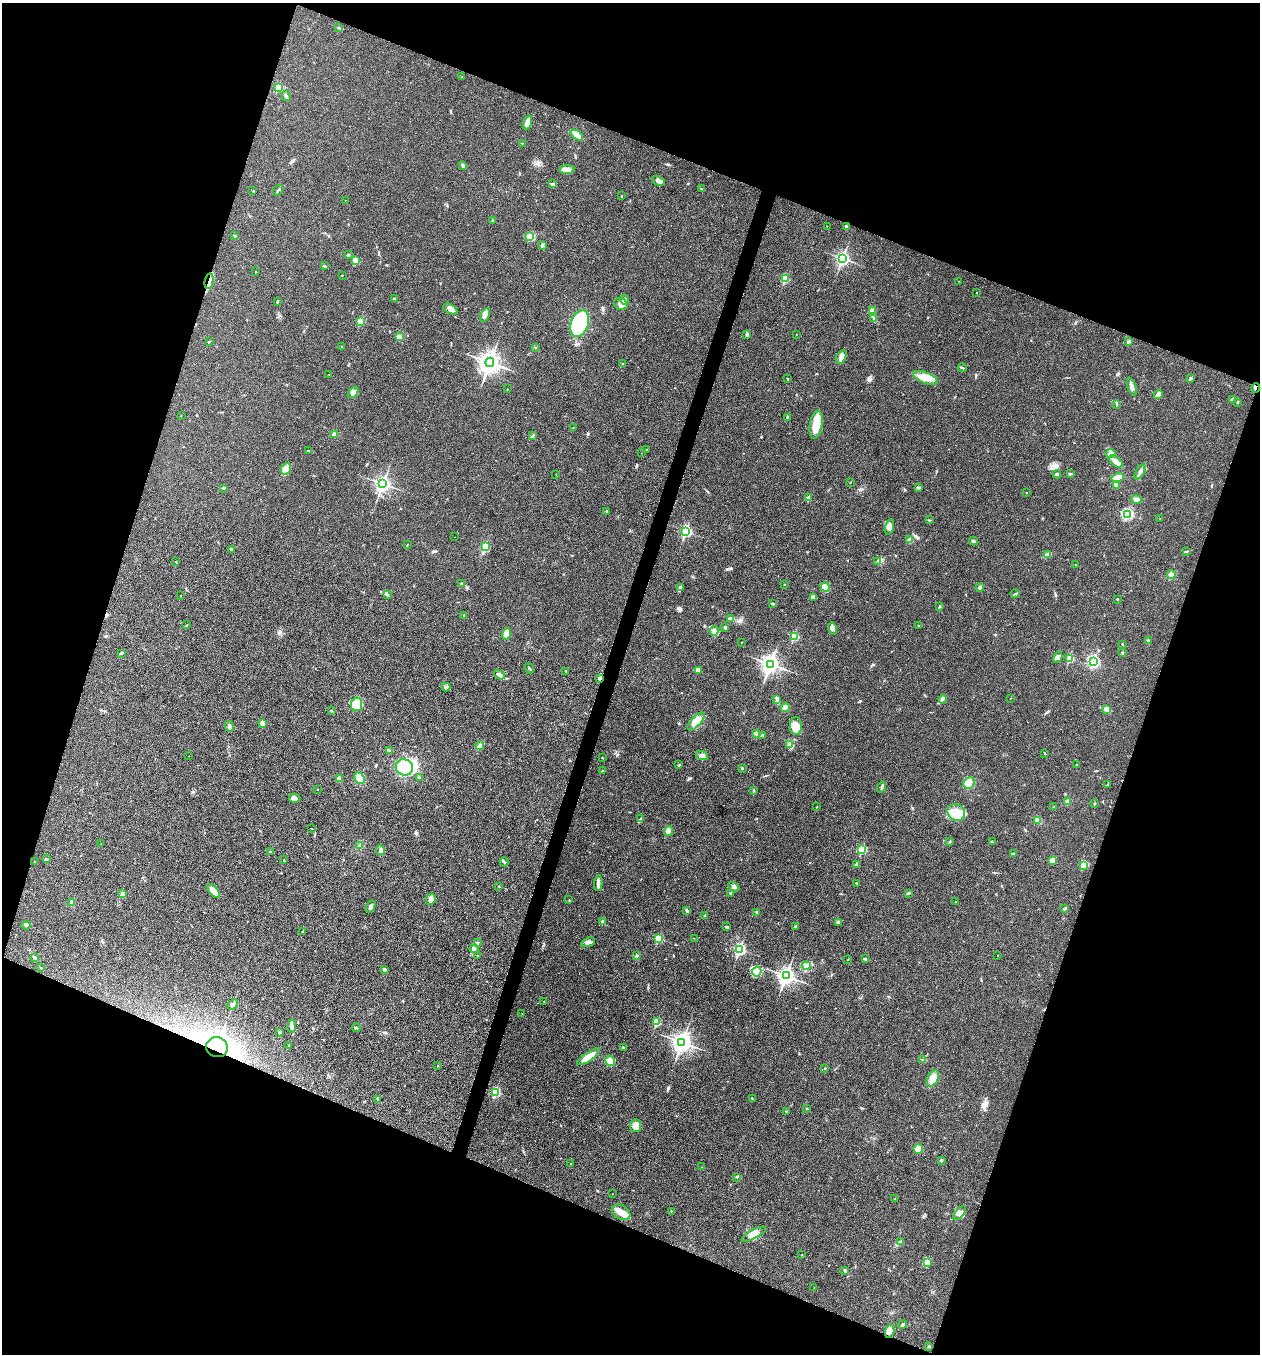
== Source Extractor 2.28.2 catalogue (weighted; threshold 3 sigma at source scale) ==
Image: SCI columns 267-5295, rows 3-5410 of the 5430 x 5417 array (HDU 1 of 3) = the unmasked area's bounding box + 8 px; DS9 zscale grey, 4 x 4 block average (1 PNG px = mean of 4 x 4 image px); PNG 1262 x 1356 px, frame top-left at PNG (2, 3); each listed source drawn as its Kron ellipse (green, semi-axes under 4 px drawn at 4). Shown black and unused: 40% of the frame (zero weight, under 3 of 4 exposures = <1% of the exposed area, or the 3 px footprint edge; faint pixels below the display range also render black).
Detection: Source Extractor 2.28.2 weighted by HDU 2 'WHT'. Background 0.0205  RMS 0.0057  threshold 0.0256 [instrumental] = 3 sigma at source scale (4.5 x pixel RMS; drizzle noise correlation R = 1.50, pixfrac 1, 0.05/0.05 arcsec/px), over >= 5 px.
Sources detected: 299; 2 inside a brighter object's white glare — neither listed nor drawn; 5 coinciding with a brighter row at this scale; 8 inside a brighter listed object's ellipse — not listed separately; the other 284 listed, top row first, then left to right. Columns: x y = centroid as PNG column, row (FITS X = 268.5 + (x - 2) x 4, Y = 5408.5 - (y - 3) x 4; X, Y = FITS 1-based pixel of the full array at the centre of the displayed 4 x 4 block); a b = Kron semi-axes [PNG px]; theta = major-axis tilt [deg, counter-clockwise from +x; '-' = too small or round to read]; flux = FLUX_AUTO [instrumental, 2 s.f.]
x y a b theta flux
339 28 4 2 - 2.4
462 77 2 2 - 1
278 87 2 2 - 120
286 96 5 2 - 4.9
527 122 7 3 69 31
577 135 7 3 -37 30
522 143 2 2 - 0.88
463 165 2 2 - 3.2
567 169 7 4 3 17
658 181 7 3 -22 14
553 184 4 3 - 5.2
702 189 4 2 - 4
278 190 6 2 52 3.8
253 191 2 2 - 1.9
621 196 2 2 - 1.1
345 200 2 2 - 0.61
492 221 3 2 - 4
827 226 2 2 - 0.71
846 226 3 3 - 3.9
234 236 2 2 - 1.8
530 236 3 3 - 8.6
542 245 3 2 - 4.6
348 254 3 2 - 3.6
843 258 3 3 - 830
355 260 2 2 - 65
324 266 2 2 - 2.2
255 272 2 2 - 0.98
342 275 2 2 - 0.74
785 279 2 2 - 160
209 281 8 3 80 18
959 281 2 2 - 0.82
977 293 2 2 - 2
394 299 2 2 - 3.2
625 300 5 3 - 6.8
277 302 2 2 - 2.5
621 304 7 6 - 24
450 309 8 4 -31 20
872 311 2 2 - 59
485 315 7 4 61 20
874 318 2 2 - 1.6
360 321 2 2 - 97
580 323 14 8 71 320
796 334 2 2 - 0.87
747 335 4 3 - 4.1
399 337 4 3 - 14
209 342 2 2 - 2
1128 342 3 2 - 3.3
341 347 2 2 - 2
535 347 2 2 - 1.3
841 357 7 4 60 14
490 362 5 4 - 2100
622 364 3 2 - 1.9
962 368 4 2 - 3.3
329 375 2 2 - 1.5
925 378 13 5 -21 40
1190 378 3 3 - 3.6
787 379 2 2 - 2
1132 387 9 2 -71 11
1255 388 5 2 - 3.9
507 389 2 2 - 0.85
353 392 6 4 48 11
1158 395 5 3 - 18
1232 400 2 2 - 2.5
1237 402 2 2 - 1.9
1117 405 2 2 - 1.5
181 415 2 2 - 0.9
787 417 3 2 - 3.4
816 425 14 6 80 54
573 427 2 2 - 1.1
334 434 4 3 - 8.3
533 436 4 2 - 3.9
646 450 2 2 - 1.4
309 451 3 2 - 2.2
641 453 2 2 - 0.74
1111 453 5 2 - 7.8
1116 462 8 4 -38 15
286 469 6 4 59 24
1140 472 8 3 61 12
1057 474 4 2 - 4.9
1070 474 3 2 - 4.2
556 475 2 2 - 0.51
1118 477 6 3 15 24
850 482 2 2 - 1.2
383 484 3 3 - 990
1116 485 4 2 - 12
223 488 3 2 - 3.2
919 488 3 2 - 4.1
1026 492 2 2 - 1.6
809 498 2 2 - 44
1137 499 5 3 - 8.8
606 511 2 2 - 2.8
1127 514 4 2 - 100
1160 518 2 2 - 0.66
929 520 3 2 - 2
889 527 8 4 73 14
686 531 3 2 - 430
455 537 2 2 - 0.83
910 540 4 3 - 23
973 541 4 2 - 4
407 544 2 2 - 0.87
485 547 2 2 - 250
231 549 4 2 - 1.9
1187 551 3 2 - 1.4
1047 555 4 2 - 17
878 561 2 2 - 1.4
176 562 2 2 - 1.3
1076 565 2 2 - 1.8
1171 574 4 4 - 8.6
461 584 2 2 - 15
784 584 2 2 - 1.2
825 587 5 4 - 13
680 588 4 2 - 5.3
980 588 4 3 - 5.1
1015 594 4 2 - 4
387 595 3 3 - 4.2
181 596 2 2 - 1.6
813 597 3 2 - 4.9
1117 599 2 2 - 2.5
772 604 2 2 - 2.1
940 606 2 2 - 1.4
464 616 3 2 - 2
731 619 3 3 - 7
187 625 2 2 - 1.2
919 626 2 2 - 1.2
725 627 3 2 - 6
833 628 6 4 -71 15
714 631 4 3 - 9.5
506 634 5 3 - 26
794 636 2 2 - 180
1148 641 3 2 - 4
742 642 2 2 - 0.85
1122 644 2 2 - 2.9
121 653 4 2 - 3
1123 653 2 2 - 1.5
1058 657 6 3 64 8.8
1070 658 2 2 - 120
1093 661 3 3 - 190
770 664 4 3 - 1400
529 668 5 2 - 3.6
698 670 4 3 - 18
566 671 2 2 - 1.5
499 674 6 3 -32 7.7
600 678 2 2 - 28
446 687 4 2 - 4.1
1011 698 2 2 - 1.3
777 699 4 3 - 5.5
943 699 4 2 - 4.9
357 704 7 5 79 61
785 708 4 3 - 15
1107 709 4 3 - 18
331 710 2 2 - 1.4
696 721 11 4 46 31
262 723 4 3 - 10
229 726 5 3 - 6.5
796 726 9 6 -87 27
757 734 2 2 - 1.2
762 735 3 2 - 2.5
790 745 3 2 - 3.6
480 746 4 4 - 9
390 751 2 2 - 1.4
1044 753 2 2 - 1.1
189 756 2 2 - 0.58
702 756 6 3 -19 12
602 758 2 2 - 1.4
679 765 3 2 - 2.7
1077 765 2 2 - 2
404 767 9 8 - 120
742 768 2 2 - 3.5
602 771 2 2 - 2.2
419 777 3 2 - 2.9
339 778 3 3 - 10
360 778 6 4 -48 31
969 783 6 5 - 39
1108 785 2 2 - 0.9
881 787 5 2 - 5.7
317 789 2 2 - 1.5
753 791 3 2 - 2.1
295 798 6 4 0 13
1067 802 3 3 - 8.2
1094 804 2 2 - 2.2
817 807 2 2 - 1
1054 807 2 2 - 2.1
956 812 9 8 - 40
640 819 2 2 - 2.8
1038 820 4 3 - 8.7
312 828 2 2 - 0.68
668 831 5 4 - 18
950 841 2 2 - 1.4
992 842 2 2 - 1.4
101 844 2 2 - 0.83
360 845 2 2 - 1.9
862 849 2 2 - 200
380 850 5 3 - 6.4
270 852 2 2 - 1.5
1013 853 3 2 - 2.2
47 859 2 2 - 1.6
284 860 3 2 - 1.4
1052 861 3 3 - 24
35 862 2 2 - 0.74
504 862 4 2 - 4.5
857 865 4 3 - 9.1
1084 865 3 2 - 78
598 883 8 3 85 11
857 883 3 2 - 2.4
499 886 2 2 - 2.1
734 887 6 3 -32 7.3
214 891 8 3 -53 35
122 893 3 3 - 5
909 893 4 2 - 3.9
730 894 3 2 - 4
431 899 6 4 61 12
569 900 2 2 - 1.4
956 901 2 2 - 1.5
72 902 4 2 - 13
371 907 7 2 58 12
1065 909 2 2 - 1.6
687 911 3 3 - 6
757 912 2 2 - 2.1
705 915 3 2 - 3.1
603 922 2 2 - 26
838 922 3 3 - 5.5
26 925 4 3 - 6.9
795 926 3 2 - 2.4
727 927 3 2 - 4
302 932 2 2 - 1.2
659 938 2 2 - 150
694 938 2 2 - 0.98
478 942 2 2 - 1.5
588 942 7 3 21 12
474 949 4 3 - 7.6
740 949 3 2 - 480
478 955 3 2 - 1.6
997 955 2 2 - 1.6
637 956 2 2 - 2.5
34 957 3 2 - 2.1
848 959 2 2 - 0.77
866 959 2 2 - 1.4
806 966 4 2 - 4
41 968 2 2 - 1.5
385 969 3 2 - 2.9
757 972 5 4 - 15
786 976 4 3 - 1300
544 1002 2 2 - 1.8
233 1005 6 3 42 9.6
522 1014 2 2 - 1
657 1022 2 2 - 140
292 1026 6 3 82 8
356 1028 4 2 - 3.6
279 1032 2 2 - 4
682 1042 4 3 - 1700
289 1045 2 2 - 2.1
217 1047 11 10 - 860
623 1047 2 2 - 1.1
588 1057 13 4 34 35
923 1060 3 2 - 3.1
610 1061 5 4 - 25
438 1065 2 2 - 1
825 1068 2 2 - 2.5
933 1079 9 5 63 30
496 1092 2 2 - 250
752 1098 2 2 - 2.4
377 1099 2 2 - 1.9
806 1109 2 2 - 1.6
786 1112 2 2 - 2.4
636 1126 6 5 - 32
918 1149 5 4 - 42
941 1160 2 2 - 3.4
570 1163 2 2 - 1.4
702 1167 2 2 - 0.95
736 1177 2 2 - 1
612 1194 2 2 - 0.69
895 1199 2 2 - 1.3
671 1211 2 2 - 1.4
621 1212 10 7 -31 28
960 1213 8 3 49 13
754 1234 14 4 28 25
901 1242 2 2 - 1.2
802 1255 2 2 - 1.3
927 1262 4 2 - 5.9
845 1270 4 2 - 3.5
814 1288 2 2 - 1.1
903 1324 4 2 - 4.7
890 1331 7 4 73 16
929 1347 2 2 - 2.1
Overlapping masked pixels (flux is a lower limit): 4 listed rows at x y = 209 281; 1255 388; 600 678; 217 1047
Diffuse or blended objects may show on this block-average render without a row.